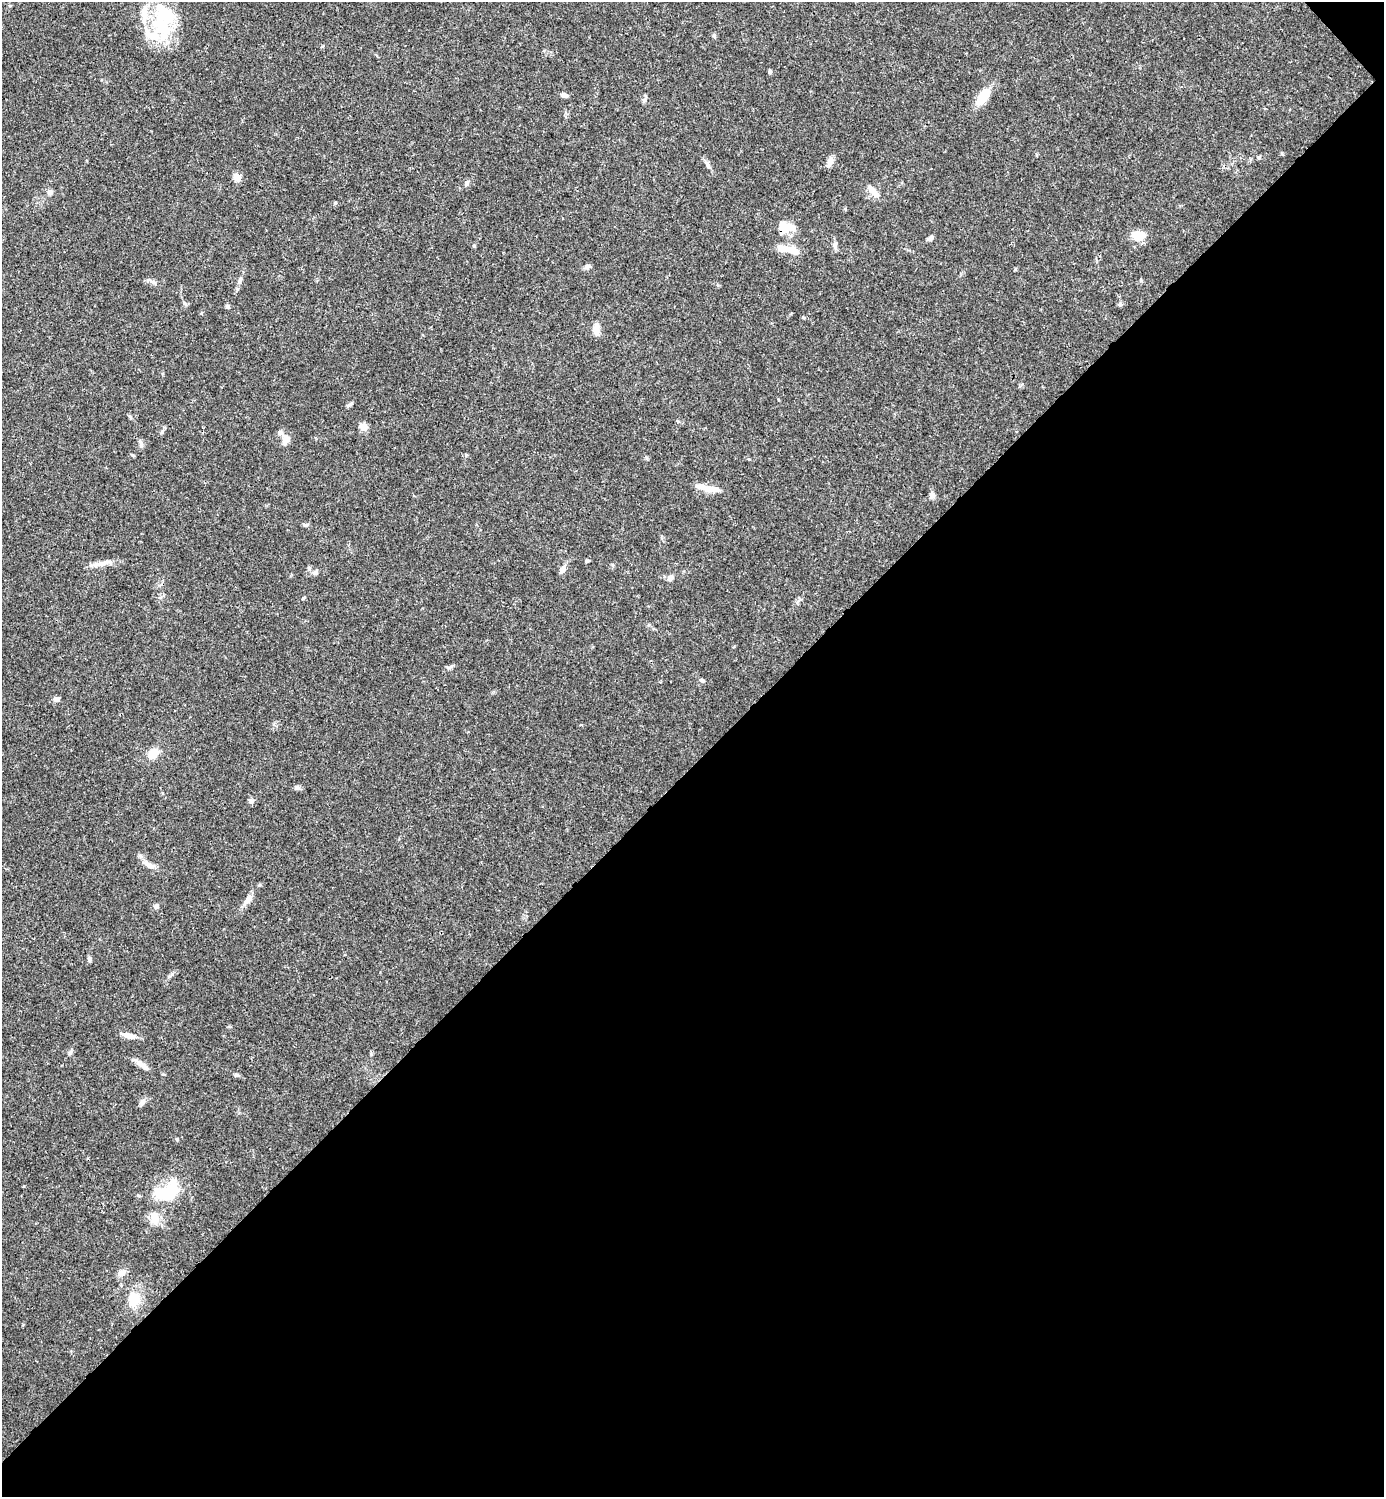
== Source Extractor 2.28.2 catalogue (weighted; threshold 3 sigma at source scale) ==
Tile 12 of 4 x 4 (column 4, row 3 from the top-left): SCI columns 4444-5825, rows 1497-2991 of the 5981 x 5982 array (HDU 1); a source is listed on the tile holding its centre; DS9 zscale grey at full resolution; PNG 1386 x 1499 px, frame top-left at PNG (2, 2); no overlay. Shown black and unused: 49% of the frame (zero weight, under 3 of 4 exposures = <1% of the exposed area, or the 3 px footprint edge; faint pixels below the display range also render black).
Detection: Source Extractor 2.28.2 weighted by HDU 2 'WHT'; one run over the whole footprint, this tile lists its part. Background 0.0385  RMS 0.0026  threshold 0.0117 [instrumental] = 3 sigma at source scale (4.5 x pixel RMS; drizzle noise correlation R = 1.50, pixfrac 1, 0.05/0.05 arcsec/px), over >= 5 px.
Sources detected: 59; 3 inside a brighter object's white glare — not listed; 4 inside a brighter listed object's ellipse — not listed separately; the other 52 listed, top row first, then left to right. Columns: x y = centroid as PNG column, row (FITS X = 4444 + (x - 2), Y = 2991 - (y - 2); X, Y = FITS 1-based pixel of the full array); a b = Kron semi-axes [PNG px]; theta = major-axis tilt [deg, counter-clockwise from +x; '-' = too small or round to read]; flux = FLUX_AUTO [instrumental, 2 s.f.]
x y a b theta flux
162 26 32 19 -47 13
770 71 5 4 - 0.48
564 95 10 5 -9 0.8
983 96 19 10 50 5
644 100 7 4 19 0.43
829 163 14 6 59 1.2
708 165 13 4 -55 0.85
237 177 10 8 -53 1.7
467 183 7 5 75 0.57
872 190 16 8 -53 2.1
50 192 7 7 - 0.86
335 203 5 3 - 0.27
785 228 19 14 -2 4.4
1139 236 14 9 -2 4.4
931 238 8 5 54 0.77
834 245 8 5 -73 0.72
792 250 19 10 -16 2.9
588 266 9 5 27 0.62
240 280 12 5 73 0.87
1141 280 5 4 - 0.32
152 281 15 3 -28 0.75
1120 304 6 5 - 0.54
227 307 6 5 - 0.47
596 329 14 8 90 1.9
363 427 8 7 - 2.1
286 440 16 10 87 2
141 443 13 5 -73 0.8
708 488 26 7 -14 3.1
932 495 8 7 - 0.87
305 525 6 4 -17 0.4
587 561 7 3 19 0.36
100 564 25 6 10 2.2
562 570 10 6 65 1.3
670 578 7 6 - 1
303 598 5 3 - 0.26
702 680 6 4 -19 0.36
56 699 8 6 -5 0.76
153 753 12 10 50 2.8
297 787 8 5 -16 0.62
251 801 6 6 - 0.53
149 865 18 7 -29 1.8
248 900 18 7 50 1.7
156 906 6 6 - 0.8
89 959 6 5 - 0.51
129 1036 16 7 -12 2
70 1052 7 4 45 0.47
142 1065 21 6 -35 1.8
236 1075 6 5 - 0.48
142 1102 8 6 89 0.76
169 1192 36 20 63 11
122 1273 11 7 34 1.3
134 1299 18 15 71 4.5
Overlapping masked pixels (flux is a lower limit): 1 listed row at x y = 785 228
Unlisted compact peaks at least as high as the median listed source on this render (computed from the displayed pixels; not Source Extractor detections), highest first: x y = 177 1139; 1282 153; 162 432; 172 974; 1259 157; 309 568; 349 405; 451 666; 714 35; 201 313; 803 317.